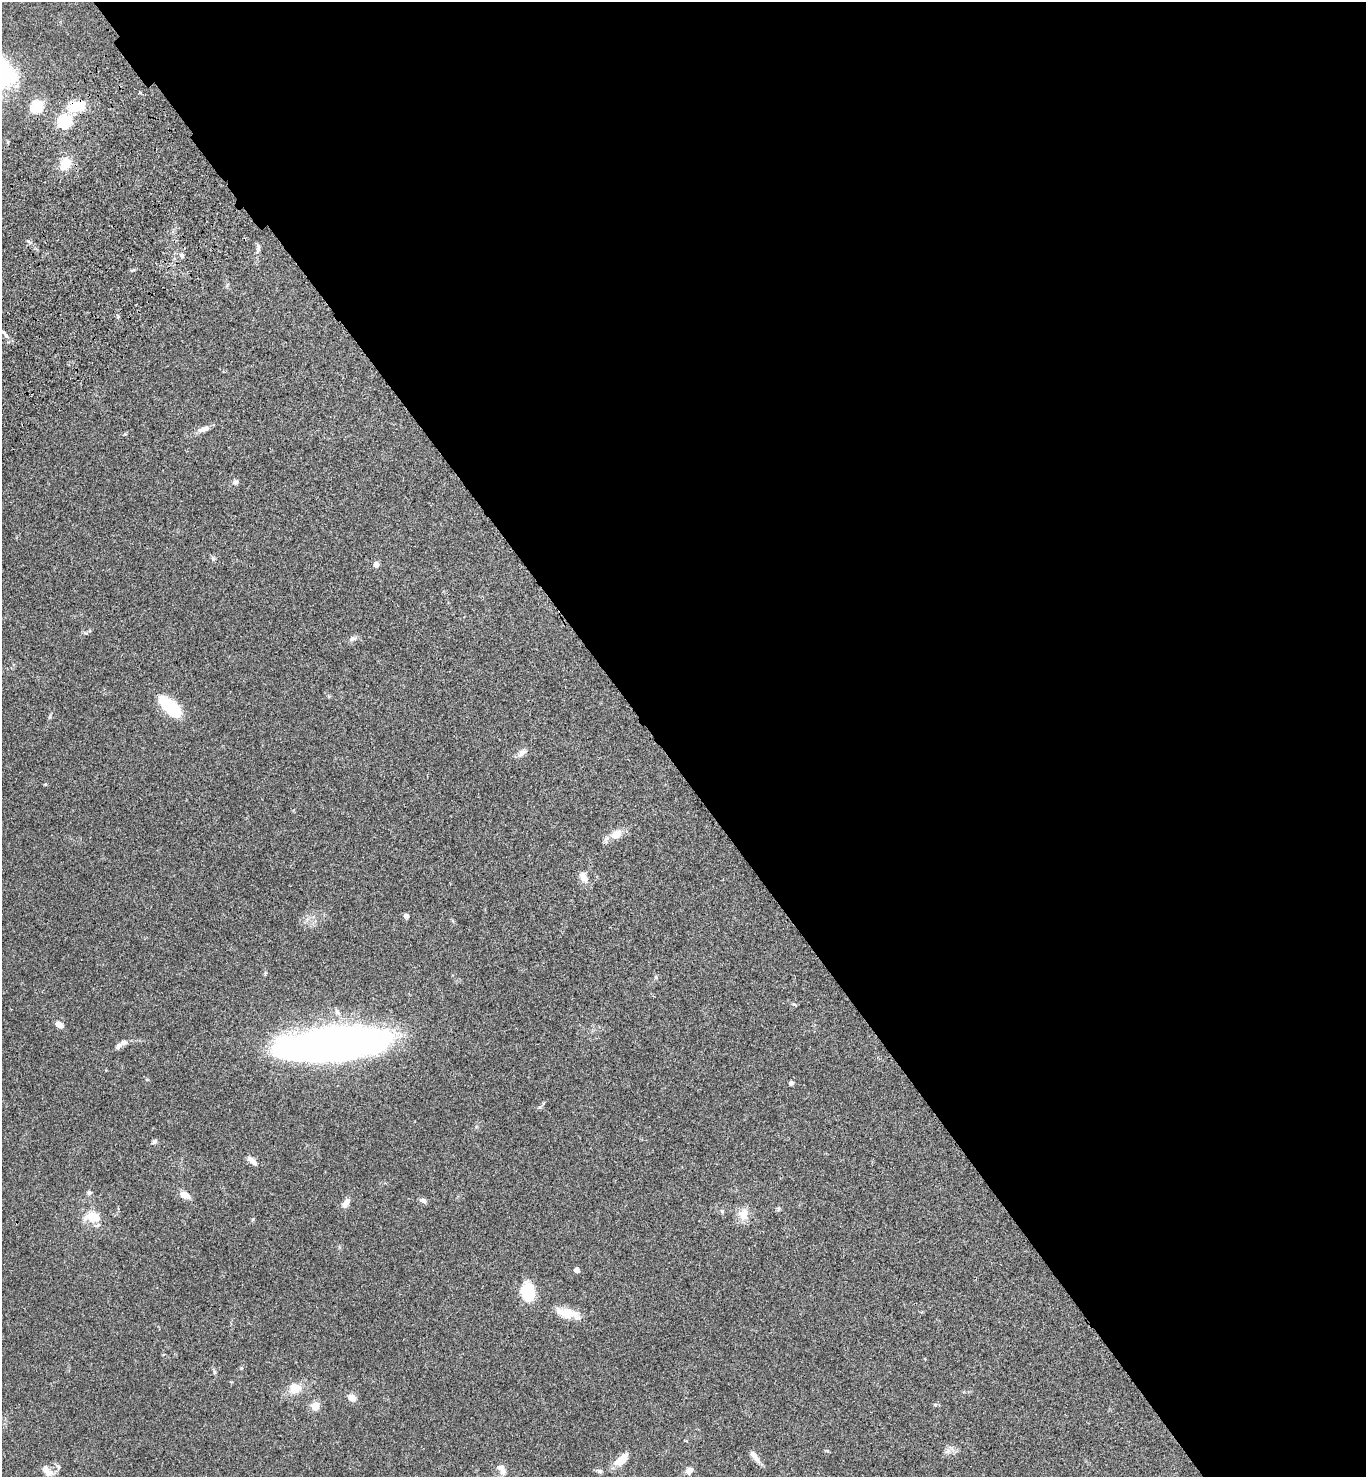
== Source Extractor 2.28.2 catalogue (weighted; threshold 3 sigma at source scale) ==
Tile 8 of 4 x 4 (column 4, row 2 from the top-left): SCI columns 4336-5699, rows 3054-4528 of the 6082 x 6105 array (HDU 1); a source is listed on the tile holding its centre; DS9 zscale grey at full resolution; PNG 1368 x 1479 px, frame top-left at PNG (2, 2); no overlay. Shown black and unused: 52% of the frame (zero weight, under 3 of 4 exposures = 6% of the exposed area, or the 3 px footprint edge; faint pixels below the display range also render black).
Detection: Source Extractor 2.28.2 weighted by HDU 2 'WHT'; one run over the whole footprint, this tile lists its part. Background 0.0474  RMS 0.0054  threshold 0.0244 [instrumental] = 3 sigma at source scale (4.5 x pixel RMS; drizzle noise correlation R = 1.50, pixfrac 1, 0.05/0.05 arcsec/px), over >= 5 px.
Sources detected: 55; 1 inside a brighter object's white glare — not listed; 2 inside a brighter listed object's ellipse — not listed separately; the other 52 listed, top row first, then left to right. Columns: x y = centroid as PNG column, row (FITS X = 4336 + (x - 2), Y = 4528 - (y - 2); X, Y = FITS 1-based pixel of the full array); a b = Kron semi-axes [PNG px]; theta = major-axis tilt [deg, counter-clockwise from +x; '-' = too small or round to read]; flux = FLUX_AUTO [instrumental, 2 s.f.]
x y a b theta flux
77 106 20 11 9 14
37 107 6 6 - 47
65 121 7 6 - 68
65 164 17 13 61 9.1
258 249 17 5 80 1.9
182 255 6 6 - 1.3
118 316 5 4 - 0.69
5 334 16 5 -49 2.1
203 429 17 7 17 3.1
235 482 9 6 11 1.4
376 564 6 5 - 2.6
353 638 10 6 18 1.8
170 707 26 11 -42 30
522 753 13 8 37 2.5
45 784 5 4 - 0.51
616 834 17 11 31 6
583 877 13 8 -61 4.3
406 916 6 6 - 1.5
656 977 6 4 -90 0.66
794 1004 6 4 -31 0.61
337 1012 10 6 -62 2
60 1025 9 6 -36 3.4
332 1044 89 25 6 410
118 1046 10 6 46 1.8
791 1083 5 5 - 1.5
155 1141 6 6 - 1.1
252 1160 15 6 -44 2.8
89 1192 7 6 - 1.3
185 1195 13 8 -29 3.8
423 1200 10 6 -21 1.6
346 1203 14 7 60 3.1
778 1209 6 4 71 0.76
722 1211 6 5 - 0.87
743 1215 17 13 -86 6.3
91 1217 20 15 27 8.3
253 1219 5 4 - 0.58
577 1270 4 4 - 2.8
528 1291 16 11 -85 22
568 1313 31 11 -12 9.7
241 1368 6 4 71 0.54
214 1372 6 4 -89 0.82
295 1388 15 14 - 7.6
352 1398 8 7 - 4.3
935 1405 6 4 -1 0.68
315 1406 5 5 - 15
947 1451 11 6 35 2.2
755 1456 18 6 -54 3.5
620 1460 19 11 51 6
502 1469 17 9 -49 3.6
689 1470 11 8 33 2.8
47 1471 17 8 -49 4
600 1471 7 6 - 1.2
Overlapping masked pixels (flux is a lower limit): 1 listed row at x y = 77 106
Unlisted compact peaks at least as high as the median listed source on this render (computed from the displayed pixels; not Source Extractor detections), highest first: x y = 540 1107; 213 559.